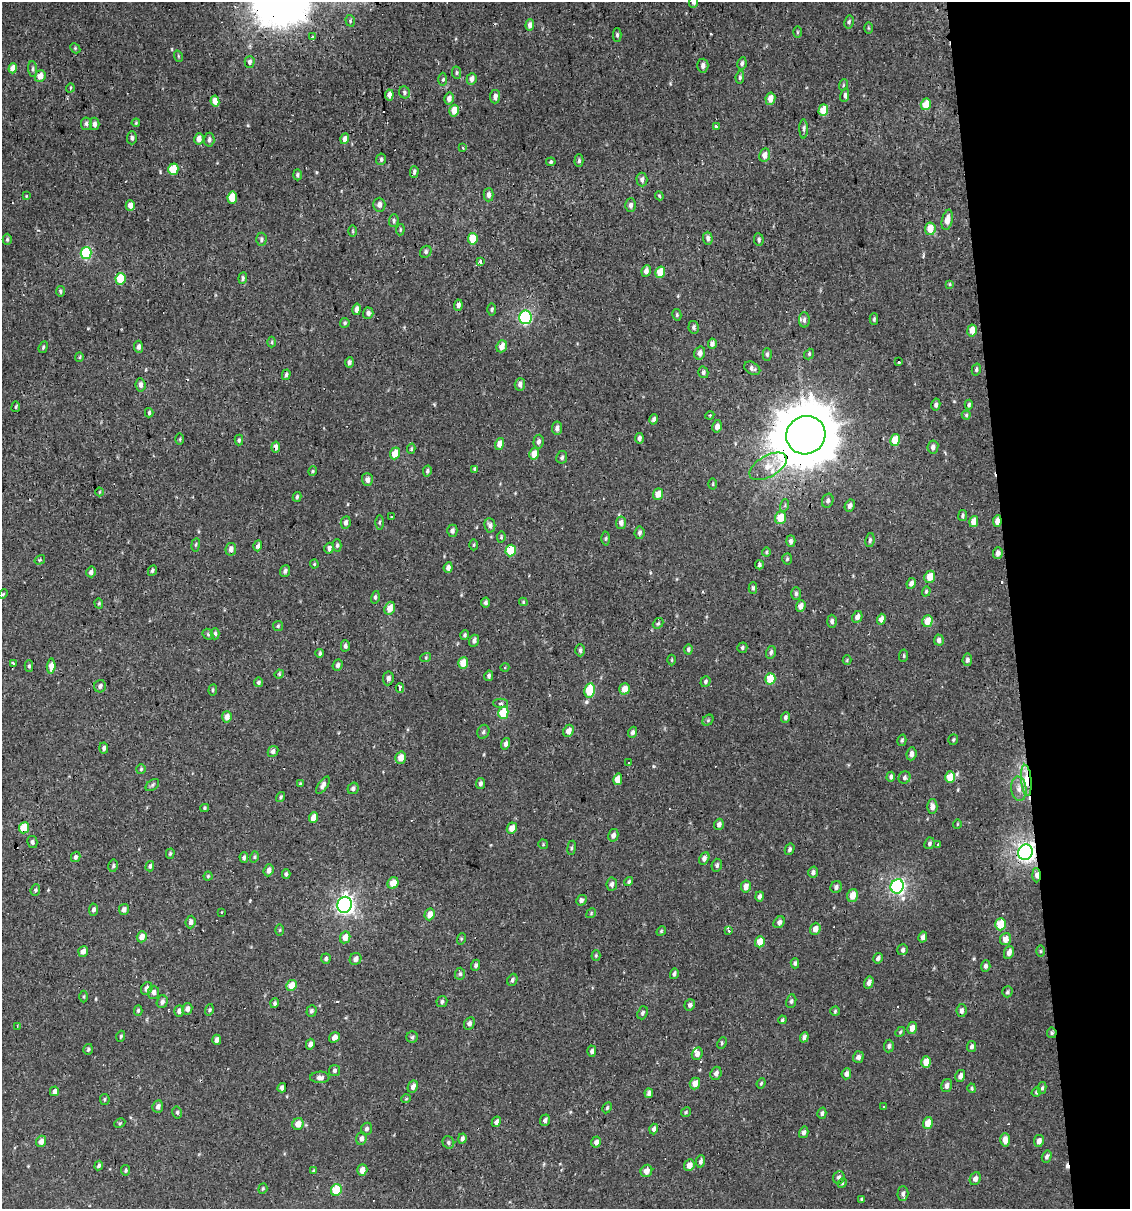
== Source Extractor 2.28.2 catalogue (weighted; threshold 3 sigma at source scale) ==
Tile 12 of 4 x 4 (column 4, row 3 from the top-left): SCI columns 3405-4532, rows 1208-2414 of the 4599 x 4829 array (HDU 1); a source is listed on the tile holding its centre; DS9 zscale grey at full resolution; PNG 1132 x 1211 px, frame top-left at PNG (2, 2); each listed source drawn as its Kron ellipse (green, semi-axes under 4 px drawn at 4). Shown black and unused: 11% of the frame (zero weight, under 2 of 3 exposures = <1% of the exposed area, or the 3 px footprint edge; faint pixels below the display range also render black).
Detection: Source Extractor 2.28.2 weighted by HDU 2 'WHT'; one run over the whole footprint, this tile lists its part. Background -2.67e-04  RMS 0.0035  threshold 0.0156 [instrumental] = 3 sigma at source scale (4.5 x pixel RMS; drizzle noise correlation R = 1.50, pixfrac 1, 0.0396/0.0396 arcsec/px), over >= 5 px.
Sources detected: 433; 16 cosmic-ray / hot-pixel residue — neither listed nor drawn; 4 inside a brighter listed object's ellipse — not listed separately; the other 413 listed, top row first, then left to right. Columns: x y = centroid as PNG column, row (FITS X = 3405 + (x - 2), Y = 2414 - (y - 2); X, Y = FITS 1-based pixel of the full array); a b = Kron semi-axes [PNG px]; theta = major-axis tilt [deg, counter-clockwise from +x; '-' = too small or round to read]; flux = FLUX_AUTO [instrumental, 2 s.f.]
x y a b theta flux
694 2 6 4 88 1.3
350 21 6 4 -72 0.49
849 22 7 4 80 0.71
530 25 6 4 86 1.8
868 28 6 4 -89 0.4
797 32 6 3 90 0.4
617 35 7 4 -90 0.59
313 37 3 2 - 0.81
75 48 6 4 -47 0.48
178 56 5 3 - 0.33
250 62 6 5 - 1
742 63 6 4 80 0.87
703 66 7 5 88 1.3
13 68 5 4 - 3.8
33 69 8 4 -87 0.71
456 73 6 4 -84 0.53
40 76 6 5 - 3.6
740 77 6 4 81 0.66
443 79 7 3 88 0.59
472 79 6 5 - 1.7
843 85 6 3 71 0.36
70 88 5 3 - 0.33
404 92 6 5 - 0.66
389 95 5 4 - 2.3
845 95 7 4 78 0.98
495 97 7 5 84 1.6
449 99 6 5 - 1.7
770 99 6 5 - 3.1
215 101 5 4 - 3.6
926 104 6 5 - 5.6
823 110 6 4 72 6.9
454 111 6 5 - 4.7
136 123 4 3 - 0.32
86 124 6 5 - 0.88
95 124 6 5 - 1.1
716 126 4 3 - 0.94
804 129 10 4 -90 0.86
132 138 6 5 - 0.75
199 139 5 4 - 2.3
345 139 5 4 - 1.6
209 140 7 5 85 1
462 148 3 2 - 0.44
765 155 7 5 78 2.1
381 159 6 5 - 0.72
579 160 6 4 88 0.71
551 162 4 4 - 0.53
173 169 6 5 - 7.6
414 172 6 4 89 0.74
297 175 5 4 - 0.65
642 179 7 5 -88 1.2
489 195 6 5 - 1.3
27 196 3 3 - 1.3
659 196 4 4 - 0.43
232 197 6 5 - 6.9
130 205 5 4 - 2.7
379 205 7 6 - 1.5
631 205 7 5 -90 1.2
947 220 10 5 77 2.8
394 221 6 4 87 0.69
930 229 6 5 - 5.1
400 230 5 3 - 0.38
353 231 5 3 - 0.35
708 238 6 5 - 1
7 239 5 4 - 0.53
261 239 6 5 - 0.74
473 239 6 5 - 5.6
759 240 6 4 -84 0.66
426 252 6 5 - 0.71
86 253 6 5 - 22
480 261 4 3 - 1.4
646 271 6 4 81 1.6
660 272 6 5 - 6.5
243 278 6 3 85 0.73
120 279 6 5 - 8
950 284 4 4 - 0.36
60 291 5 4 - 0.67
458 305 6 4 84 1.4
357 309 6 4 79 1.6
492 309 6 3 89 0.46
368 313 5 5 - 1.1
677 315 6 4 -78 0.5
525 317 7 6 - 40
874 319 5 4 - 0.52
804 320 7 5 -90 1.1
345 323 5 4 - 0.52
694 327 6 5 - 0.77
972 330 6 4 79 4.1
272 342 5 3 - 0.41
712 344 5 3 - 1.4
502 346 6 5 - 3.1
43 347 6 4 69 0.53
139 347 6 4 -84 1.1
700 353 7 5 74 1.8
767 354 6 4 -90 0.73
809 354 5 4 - 0.48
79 357 5 4 - 0.42
349 362 5 4 - 0.87
899 362 3 3 - 6.2
752 368 9 6 -29 1.1
976 370 6 4 75 0.64
703 372 6 5 - 0.67
286 375 5 4 - 0.72
520 384 6 5 - 1.2
141 385 7 5 -84 1.2
936 405 6 4 78 1
969 405 5 3 - 0.56
16 407 5 2 - 0.37
149 413 5 3 - 0.59
710 415 4 3 - 0.38
966 415 4 4 - 0.45
654 419 5 4 - 0.91
717 426 6 5 - 1.7
557 428 6 5 - 1.2
806 435 20 19 - 2200
639 438 5 4 - 1
180 439 5 3 - 0.37
239 440 5 4 - 0.58
895 440 6 5 - 7.3
538 442 7 5 85 1
500 444 6 4 75 2.7
276 447 5 4 - 2.5
933 447 7 5 81 1.3
411 449 5 4 - 0.43
395 453 6 5 - 5.3
534 454 6 4 79 3.8
562 457 6 5 - 0.73
768 466 21 10 30 5.1
475 469 4 4 - 0.58
313 471 4 4 - 0.4
427 471 5 4 - 0.64
367 479 6 5 - 1.7
713 484 5 3 - 0.32
100 492 4 3 - 0.26
658 494 5 5 - 3.8
297 497 5 3 - 0.52
828 501 7 5 71 0.96
785 505 6 4 73 0.47
850 506 6 5 - 1.1
963 516 5 3 - 0.67
391 517 3 2 - 0.35
781 518 6 5 - 5.9
974 521 6 4 76 3.2
997 521 6 4 83 2.5
379 522 7 3 89 0.56
346 523 6 5 - 1.1
621 523 6 5 - 1.5
490 525 7 5 -83 1.2
452 531 6 5 - 1
639 533 6 5 - 0.92
501 537 5 4 - 0.45
606 538 7 3 89 0.45
870 540 7 4 81 0.71
791 541 5 4 - 1.1
196 545 7 3 81 0.41
337 545 6 4 88 0.64
473 545 5 3 - 0.43
258 546 5 4 - 1.3
329 548 5 4 - 1.3
231 549 6 5 - 1.6
511 550 6 5 - 8.4
766 552 4 4 - 0.42
998 553 6 4 87 1.3
787 559 5 4 - 0.51
40 560 5 4 - 0.41
314 564 4 4 - 0.35
759 565 4 4 - 0.55
448 568 5 4 - 1.4
152 570 5 4 - 0.67
285 571 5 5 - 0.92
91 572 5 4 - 1.2
930 577 6 5 - 4.9
911 583 5 4 - 1.2
753 588 6 4 -89 0.68
926 591 5 4 - 0.49
3 594 5 3 - 0.35
796 594 6 5 - 0.7
375 597 6 4 76 0.72
486 602 5 4 - 0.81
523 602 4 3 - 0.37
99 603 5 4 - 0.47
801 606 6 4 69 2.1
390 608 6 5 - 3.9
857 617 6 5 - 1.7
881 619 5 4 - 1.9
832 621 6 5 - 1
927 621 6 5 - 4.4
658 623 6 4 40 0.56
278 626 5 5 - 0.53
208 634 6 5 - 0.49
215 634 5 4 - 0.68
465 635 5 4 - 0.59
939 640 5 5 - 1
474 641 6 5 - 1.1
345 646 5 4 - 0.91
742 648 5 5 - 0.6
688 649 5 4 - 0.73
580 650 6 4 89 0.8
771 652 6 5 - 0.83
320 653 4 3 - 0.55
904 656 6 4 84 0.49
426 657 5 3 - 0.38
672 660 5 3 - 0.31
847 660 4 4 - 0.38
967 660 6 5 - 0.99
13 663 4 3 - 0.88
463 663 6 5 - 4.8
338 665 6 4 66 0.94
29 666 5 4 - 0.57
51 666 7 4 85 2.4
505 667 4 3 - 0.27
279 674 5 4 - 0.38
489 676 5 4 - 0.79
388 678 7 5 83 1.4
770 679 6 5 - 8.1
258 682 5 4 - 0.65
705 682 6 4 53 0.69
100 686 6 6 - 1.1
400 688 5 3 - 9.1
624 689 6 5 - 3.3
213 690 5 4 - 0.44
590 691 7 5 82 12
501 703 7 4 -1 0.9
503 713 6 5 - 12
227 717 5 5 - 2.2
785 717 5 4 - 0.83
708 720 6 5 - 0.51
569 731 6 5 - 2.2
483 732 7 5 66 0.81
632 732 6 4 69 0.98
902 740 6 4 75 0.53
953 740 5 5 - 0.51
506 744 6 4 75 1.3
104 748 5 4 - 1
273 751 6 5 - 1.2
911 754 6 5 - 1.4
401 758 6 5 - 3.2
629 763 3 2 - 0.42
141 769 5 5 - 0.52
891 777 5 4 - 0.91
950 777 6 5 - 7
904 778 6 5 - 0.86
618 779 6 4 75 4.6
1026 780 16 5 -85 7.5
480 783 6 4 80 0.91
300 784 4 4 - 0.35
152 785 7 5 37 0.66
323 785 10 4 56 1.2
353 788 6 5 - 0.92
1019 789 12 8 -85 2.1
280 797 5 3 - 0.51
932 807 7 5 87 1.6
205 808 4 4 - 0.42
313 817 5 4 - 3.1
719 824 5 4 - 1.3
957 824 4 3 - 0.26
24 828 5 5 - 8.5
512 828 6 5 - 3.4
613 835 6 5 - 1.3
32 842 6 5 - 0.79
929 843 6 5 - 0.73
543 844 5 4 - 0.38
938 844 3 2 - 0.37
572 848 7 4 82 0.57
790 849 6 4 60 0.72
1026 852 8 7 - 140
170 854 5 4 - 0.5
76 857 5 4 - 1
254 857 6 4 74 0.44
244 858 5 4 - 0.84
704 858 6 4 61 1.1
717 865 6 5 - 0.8
113 866 6 4 79 0.69
150 866 5 4 - 0.81
269 870 6 5 - 1.9
813 872 5 5 - 0.96
286 874 4 4 - 0.65
1036 875 7 4 -88 2
208 876 4 4 - 0.47
629 881 5 4 - 0.58
393 883 6 5 - 4
612 884 7 5 84 1.2
746 886 6 5 - 2.6
897 886 7 6 - 72
836 887 6 5 - 0.97
35 890 6 4 68 0.66
852 895 6 5 - 4
760 896 5 4 - 1.1
581 900 5 5 - 1
344 905 8 7 - 120
94 910 6 4 85 1
124 910 5 5 - 1.7
221 912 3 2 - 0.55
591 913 5 4 - 0.38
429 914 6 5 - 2.8
191 922 6 5 - 1.5
779 922 6 5 - 1.2
1000 924 6 5 - 7.7
815 929 6 5 - 2.5
280 930 6 4 89 0.37
661 931 5 4 - 0.42
729 931 3 3 - 6.1
142 937 6 5 - 2.9
345 937 6 5 - 3.4
923 937 6 4 77 1.2
461 939 6 3 72 0.41
1005 939 6 5 - 2.5
760 942 6 5 - 4.7
903 950 6 5 - 0.85
83 951 5 4 - 1.9
1041 951 6 4 -90 0.41
1009 952 7 4 69 2
596 955 5 4 - 0.42
878 958 5 4 - 0.93
326 959 5 5 - 0.73
355 959 6 5 - 1.3
795 963 5 4 - 0.69
476 965 5 4 - 0.85
986 966 5 4 - 0.91
460 974 6 5 - 0.68
674 974 5 4 - 0.9
512 980 6 5 - 0.87
869 983 6 4 74 1.5
292 985 5 5 - 4.7
147 988 7 5 61 1.8
153 992 6 5 - 1.5
1007 992 5 5 - 0.64
84 997 6 3 -90 0.38
442 1001 5 5 - 0.82
791 1001 7 5 79 0.83
162 1002 6 5 - 1.2
275 1003 5 4 - 0.64
690 1005 6 5 - 0.97
187 1009 6 5 - 1.4
138 1010 5 4 - 0.54
209 1010 6 4 74 0.5
962 1010 7 5 82 0.97
179 1011 6 5 - 1.2
311 1011 6 5 - 0.73
835 1011 5 4 - 0.47
642 1013 7 5 68 0.74
782 1020 4 3 - 0.55
469 1023 6 5 - 1.1
17 1026 3 2 - 0.35
912 1028 6 4 78 2.2
900 1032 5 4 - 0.5
1052 1033 5 5 - 0.64
121 1036 6 3 71 0.51
334 1037 6 5 - 1.4
412 1037 6 5 - 0.61
804 1037 5 4 - 0.97
217 1040 5 4 - 1
722 1043 6 3 63 0.57
310 1044 5 4 - 1.4
889 1046 6 5 - 0.83
971 1046 5 4 - 0.81
88 1049 5 5 - 0.66
592 1051 5 4 - 0.91
697 1054 6 5 - 1.4
858 1057 6 5 - 1.1
926 1062 6 5 - 4.2
334 1071 5 5 - 0.78
716 1073 7 5 70 1.3
846 1074 5 4 - 1.1
960 1076 6 5 - 1.6
320 1077 9 5 1 1.4
761 1083 5 4 - 0.42
695 1084 6 5 - 2.7
947 1086 7 5 73 1.3
413 1087 6 5 - 1.8
282 1088 5 4 - 1.1
972 1088 4 4 - 0.46
1042 1088 6 4 78 0.6
54 1091 5 4 - 1.4
1036 1092 5 4 - 0.41
649 1093 5 4 - 1.2
105 1099 5 4 - 0.53
406 1099 5 3 - 0.27
158 1106 6 5 - 1.3
884 1107 3 3 - 0.58
607 1108 6 4 63 0.46
177 1112 6 4 -79 0.67
686 1112 5 4 - 0.44
822 1113 6 4 74 0.75
545 1120 5 5 - 1.2
496 1122 5 4 - 1.1
120 1123 6 4 25 0.47
928 1123 6 5 - 3.9
298 1124 6 5 - 3.2
367 1129 6 5 - 0.9
654 1129 5 4 - 0.97
804 1132 6 4 75 1.1
462 1138 5 4 - 0.97
361 1139 6 5 - 1.4
1005 1140 7 5 89 2.7
41 1141 6 5 - 1.7
1039 1141 6 5 - 1.7
448 1142 6 5 - 0.71
596 1142 5 5 - 1.5
1047 1157 6 4 74 0.81
700 1161 6 4 79 0.99
99 1165 5 4 - 0.78
689 1165 6 5 - 2.5
126 1170 5 4 - 0.55
362 1170 6 5 - 2.7
313 1171 4 4 - 0.35
646 1171 6 5 - 2.2
839 1177 6 5 - 1
975 1179 6 5 - 1.5
842 1183 5 4 - 0.42
263 1189 5 4 - 0.43
336 1190 6 5 - 11
903 1194 7 5 89 0.96
861 1199 4 3 - 0.35
Overlapping masked pixels (flux is a lower limit): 8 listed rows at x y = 806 435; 276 447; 997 521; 1026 780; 24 828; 1026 852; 1036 875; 1052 1033
Isophote crosses this tile's border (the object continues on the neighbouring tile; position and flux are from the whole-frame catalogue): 2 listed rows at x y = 694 2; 13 68